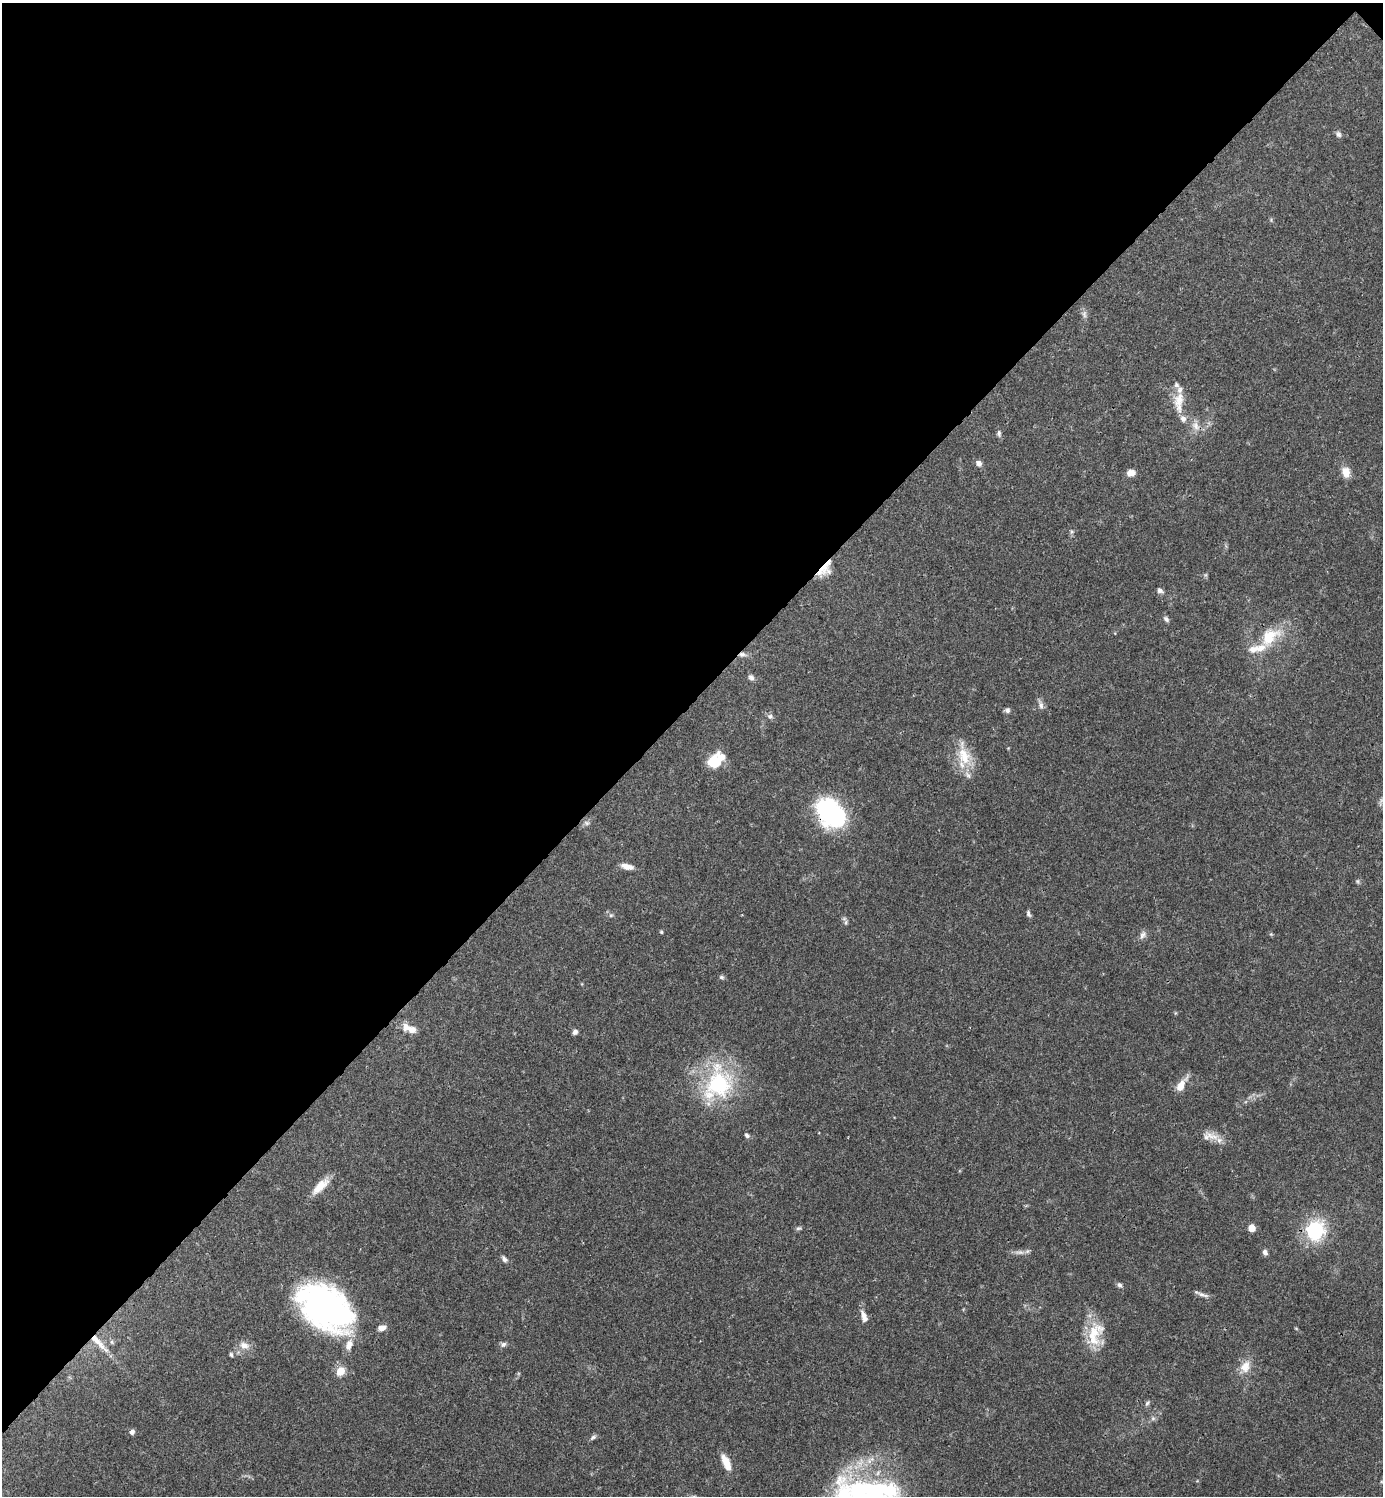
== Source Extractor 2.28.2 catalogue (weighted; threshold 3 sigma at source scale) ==
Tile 2 of 4 x 4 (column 2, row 1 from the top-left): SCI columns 1680-3060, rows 4484-5977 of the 5981 x 5982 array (HDU 1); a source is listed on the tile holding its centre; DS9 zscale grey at full resolution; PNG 1385 x 1498 px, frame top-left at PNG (2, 3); no overlay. Shown black and unused: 47% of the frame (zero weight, under 3 of 4 exposures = <1% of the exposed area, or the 3 px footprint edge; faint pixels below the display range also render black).
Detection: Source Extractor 2.28.2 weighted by HDU 2 'WHT'; one run over the whole footprint, this tile lists its part. Background 0.0392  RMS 0.0027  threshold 0.012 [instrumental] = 3 sigma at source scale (4.5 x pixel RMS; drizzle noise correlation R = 1.50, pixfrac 1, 0.05/0.05 arcsec/px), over >= 5 px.
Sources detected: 69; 1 inside a brighter object's white glare — not listed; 8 inside a brighter listed object's ellipse — not listed separately; the other 60 listed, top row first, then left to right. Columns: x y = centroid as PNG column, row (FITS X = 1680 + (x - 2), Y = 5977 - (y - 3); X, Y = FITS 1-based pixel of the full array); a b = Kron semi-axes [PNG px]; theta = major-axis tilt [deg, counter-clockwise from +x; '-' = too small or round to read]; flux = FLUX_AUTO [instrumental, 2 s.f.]
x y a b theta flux
1338 134 8 6 -74 0.79
1084 314 11 6 -77 0.92
1179 402 29 12 88 4.9
1196 426 14 10 -66 2.3
999 433 9 6 -85 0.72
979 463 8 7 - 1.1
1346 472 13 10 -74 2.6
1131 473 9 7 15 1.8
825 569 22 10 51 4.1
1160 590 7 6 - 0.83
1166 619 9 5 -51 0.68
1270 637 31 17 44 9.8
742 654 8 6 -5 1
751 677 9 7 -42 0.81
1041 705 11 6 -84 1
1007 710 7 6 - 0.77
770 716 7 7 - 0.71
964 755 35 15 -76 7.5
712 761 25 9 55 4.5
831 813 28 19 -48 44
587 823 8 6 -2 0.74
627 866 14 6 -12 2
1358 881 6 4 -90 0.4
1028 914 9 5 -73 0.63
611 915 6 4 43 0.39
846 922 7 4 72 0.48
661 932 5 4 - 0.3
1143 935 13 7 63 1.1
721 977 6 5 - 0.55
412 1029 13 8 -15 2.5
575 1032 7 5 57 0.82
718 1084 46 36 88 27
1181 1085 20 7 58 3.1
747 1135 7 5 -34 0.63
1212 1136 27 8 -19 3.1
320 1186 27 9 44 4.1
798 1228 7 5 3 0.5
1252 1228 6 6 - 3.3
1315 1230 9 8 - 41
1019 1252 16 5 -1 1.3
1265 1252 7 5 -66 0.93
504 1259 9 5 -48 0.83
1119 1285 7 6 - 0.67
1202 1295 21 4 -16 1.1
326 1307 52 33 -37 94
864 1317 16 7 -72 1.9
382 1328 10 6 14 1.4
1093 1335 33 18 80 8.3
99 1343 34 7 -45 4.2
503 1344 8 6 30 0.77
244 1345 13 10 -14 2.2
231 1354 6 4 -73 0.44
1245 1367 17 12 64 3.4
340 1371 6 5 - 7.4
1147 1403 8 4 57 0.54
1153 1418 6 6 - 0.59
132 1432 6 5 - 0.93
593 1437 10 5 34 0.64
726 1463 19 8 -66 3.7
866 1489 79 16 0 26
Overlapping masked pixels (flux is a lower limit): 4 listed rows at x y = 825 569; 742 654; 831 813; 99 1343